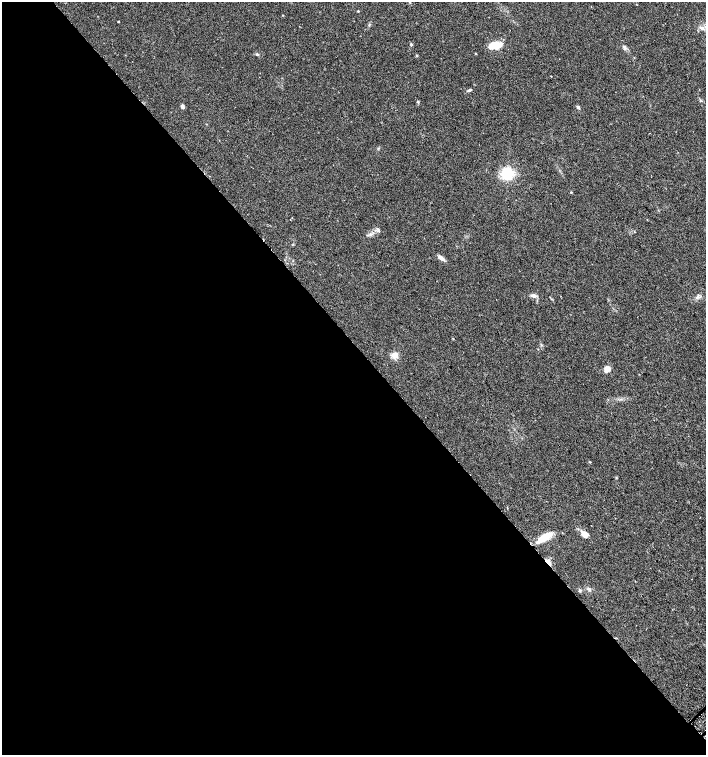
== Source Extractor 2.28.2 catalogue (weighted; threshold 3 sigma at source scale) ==
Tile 9 of 4 x 4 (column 1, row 3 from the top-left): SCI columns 174-1581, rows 1535-3039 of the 6042 x 6072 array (HDU 1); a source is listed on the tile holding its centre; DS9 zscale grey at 2 x 2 block average (1 PNG px = mean of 2 x 2 image px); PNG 708 x 757 px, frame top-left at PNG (2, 2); no overlay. Shown black and unused: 54% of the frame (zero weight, under 2 of 3 exposures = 2% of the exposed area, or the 3 px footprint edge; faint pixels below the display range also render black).
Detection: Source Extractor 2.28.2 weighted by HDU 2 'WHT'; one run over the whole footprint, this tile lists its part. Background 0.0654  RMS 0.0089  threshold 0.0403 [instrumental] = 3 sigma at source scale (4.5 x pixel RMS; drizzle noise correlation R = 1.50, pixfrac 1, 0.0396/0.0396 arcsec/px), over >= 5 px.
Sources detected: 25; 1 inside a brighter listed object's ellipse — not listed separately; the other 24 listed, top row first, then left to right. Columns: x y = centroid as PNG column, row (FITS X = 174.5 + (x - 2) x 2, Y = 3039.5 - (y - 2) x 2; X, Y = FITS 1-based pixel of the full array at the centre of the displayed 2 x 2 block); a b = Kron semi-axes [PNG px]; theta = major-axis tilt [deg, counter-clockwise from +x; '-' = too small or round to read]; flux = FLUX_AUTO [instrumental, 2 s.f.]
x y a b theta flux
358 11 2 2 - 1.5
283 15 2 2 - 0.98
118 22 2 2 - 1.2
411 45 3 3 - 1.8
495 45 16 8 8 27
624 47 6 4 -54 4.1
257 54 4 3 - 2.2
417 56 3 2 - 1.2
551 76 2 2 - 0.75
470 90 5 3 - 2.7
418 102 3 3 - 1.9
182 107 5 3 - 5.1
578 107 3 3 - 5.1
507 173 4 4 - 450
441 258 9 4 -36 8.4
533 295 6 4 -10 6.8
453 338 3 2 - 1
394 356 8 6 -29 11
607 369 5 4 - 19
585 534 10 6 -24 13
544 536 18 8 35 27
548 562 7 3 -53 9.9
589 589 5 3 - 3.6
580 590 3 3 - 2.1
Overlapping masked pixels (flux is a lower limit): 1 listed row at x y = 548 562
Diffuse or blended objects may show on this block-average render without a row.